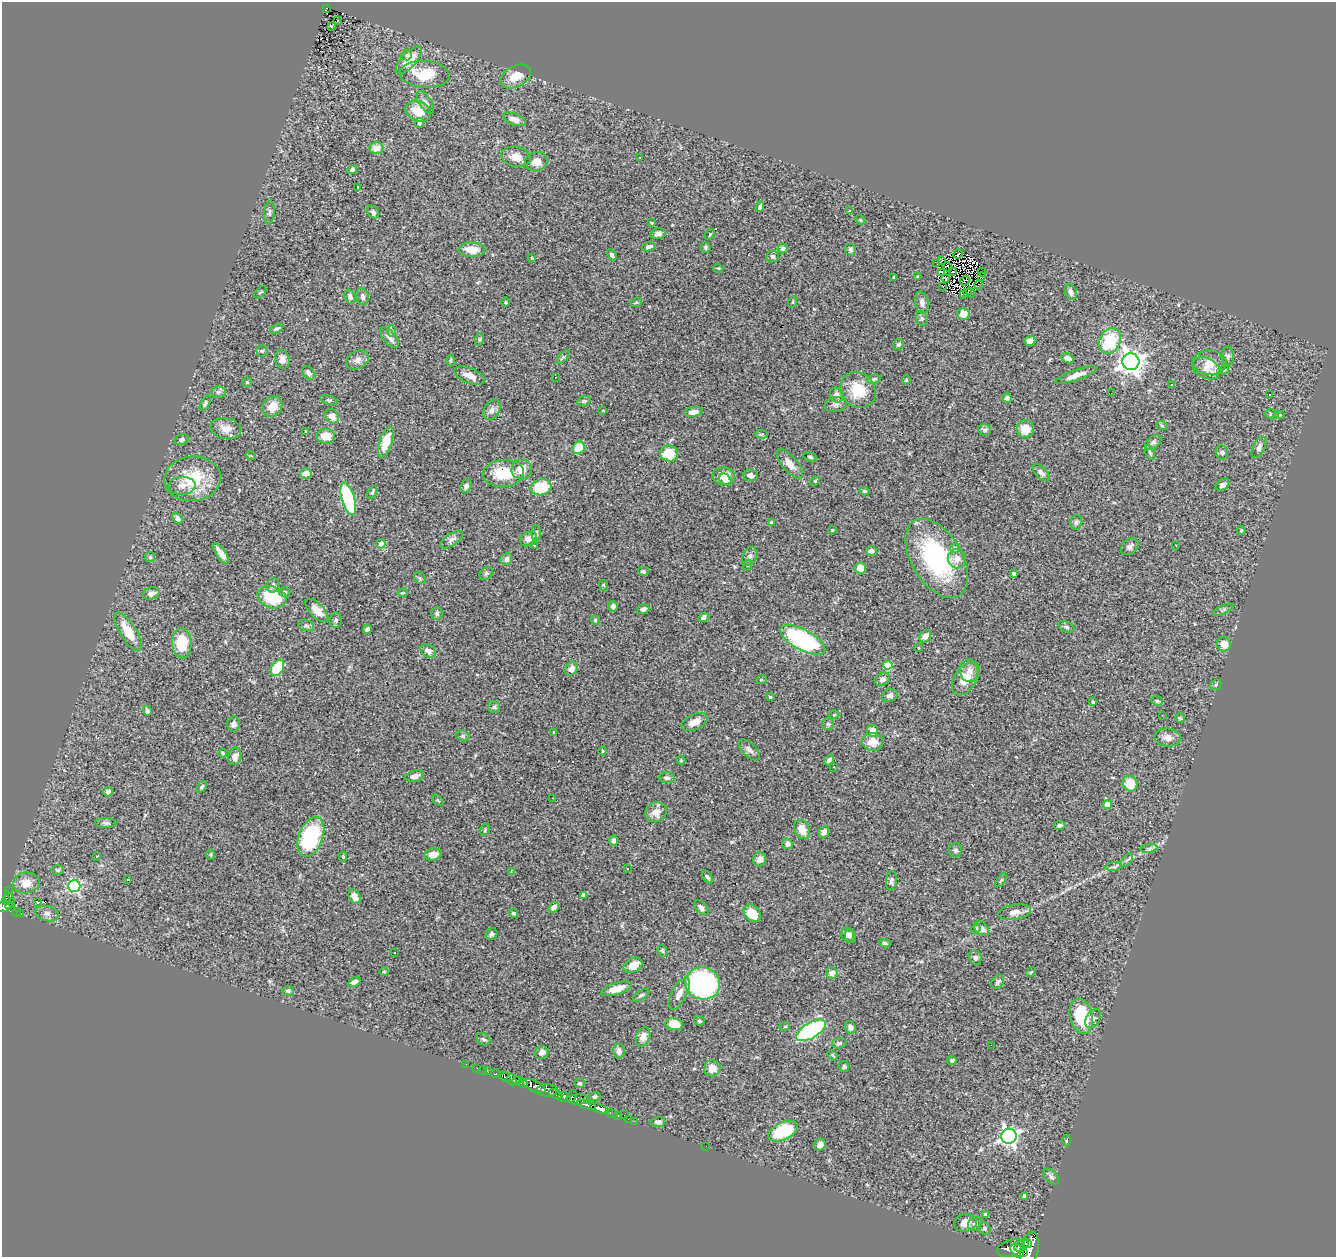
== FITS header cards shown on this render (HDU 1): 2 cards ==
NAXIS1  =                 1334
NAXIS2  =                 1255

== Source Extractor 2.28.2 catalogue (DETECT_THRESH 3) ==
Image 1334 x 1255 px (HDU 1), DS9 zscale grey, 1 PNG px = 1 image px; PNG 1338 x 1259 px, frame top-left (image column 1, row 1255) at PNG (2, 2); each listed source drawn as its Kron ellipse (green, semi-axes under 4 px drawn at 4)
Background 0.892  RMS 0.035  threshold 0.105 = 3 sigma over >= 5 px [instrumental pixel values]
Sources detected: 353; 3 with non-positive FLUX_AUTO (blend fragments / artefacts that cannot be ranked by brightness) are neither listed nor drawn; the other 350 listed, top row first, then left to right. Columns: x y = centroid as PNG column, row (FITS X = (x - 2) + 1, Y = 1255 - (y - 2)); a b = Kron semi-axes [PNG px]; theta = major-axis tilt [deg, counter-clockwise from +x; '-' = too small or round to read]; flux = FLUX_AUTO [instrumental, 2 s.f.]
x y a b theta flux
326 8 3 3 - 8.8
337 21 3 2 - 3.5
331 26 3 2 - 1.6
406 55 5 5 - 5.7
409 60 17 7 47 48
425 74 25 13 -4 84
516 76 16 10 28 35
425 102 13 6 -56 9.4
418 111 13 10 -25 43
514 119 12 5 -21 13
419 123 5 4 - 5.2
376 148 7 5 1 25
516 157 15 10 -12 25
640 157 3 3 - 9.8
536 161 11 9 9 21
352 170 5 4 - 7.9
358 188 3 3 - 4.9
760 207 5 3 - 5.7
849 211 4 2 - 1.9
373 212 7 5 -48 5.2
269 213 12 5 85 6.4
860 220 5 4 - 2.6
651 223 3 2 - 3.1
658 234 8 5 11 9.7
710 234 5 3 - 2.4
649 247 7 4 15 6.6
705 247 5 5 - 3.7
783 248 5 5 - 5.6
472 250 13 7 -1 32
850 250 6 5 - 4.5
958 254 5 2 - 5
612 255 6 4 -57 6.8
772 256 6 5 - 7
532 258 4 3 - 1.6
941 261 3 2 - 1.3
937 264 2 2 - 1.8
947 267 5 2 - 0.38
718 268 5 3 - 1.9
942 272 4 2 - 3.6
953 272 3 2 - 2
982 272 4 2 - 0.62
918 276 4 3 - 2.6
982 276 3 2 - 3
894 277 3 2 - 1.7
946 279 4 3 - 1.4
965 281 5 2 - 1.8
979 285 4 2 - 2.6
943 286 2 2 - 3
260 292 7 3 45 2.5
970 292 5 2 - 0.95
1071 292 8 5 -65 9.9
967 293 3 2 - 2.9
964 294 4 2 - 2.5
350 297 7 5 -69 7.5
363 297 8 6 -81 8.2
505 302 5 3 - 2.1
793 302 5 3 - 2.1
636 303 6 4 19 3.1
922 303 11 7 -79 12
963 314 6 6 - 24
922 318 7 6 - 4.2
276 329 7 4 27 5.5
392 331 6 4 89 3.6
390 338 12 6 -49 11
480 339 6 4 71 3
1030 341 5 4 - 20
1110 341 13 10 62 110
899 344 6 5 - 4.1
262 351 5 5 - 3.6
1228 356 9 6 -89 6.8
563 357 8 3 45 2.9
1067 358 6 4 -28 14
282 359 9 7 -74 13
357 360 12 8 29 13
451 360 6 3 89 2.6
1131 362 8 8 - 1900
1210 363 16 12 -4 29
1206 368 14 10 -27 21
1224 370 5 3 - 2.4
308 373 7 5 -50 8.5
1076 375 22 5 19 21
469 376 16 7 -21 19
555 377 3 2 - 3
874 379 7 4 8 5
906 380 4 4 - 2.4
247 382 5 4 - 2.8
1172 384 3 2 - 4.8
858 390 19 16 -51 63
218 392 7 6 - 5.6
1111 393 2 2 - 21
837 395 8 6 -59 14
1269 395 3 2 - 1.6
1007 398 5 5 - 7.4
329 400 9 4 -17 3.9
584 401 7 5 18 5
205 403 8 4 63 4.9
836 404 11 7 15 10
273 407 11 9 51 31
492 410 11 7 58 10
603 410 3 2 - 1.6
693 412 9 5 7 15
1271 414 7 5 -14 3.8
1279 415 5 4 - 3.2
332 416 8 6 -46 17
1162 426 6 3 -20 2.9
226 428 15 10 -10 23
1025 429 9 8 - 31
985 430 6 5 - 5.2
306 431 4 3 - 2.1
761 434 6 4 -5 3.5
326 436 9 7 1 27
181 440 7 5 15 5.5
386 442 16 6 72 49
1153 442 9 6 40 6.1
1259 447 12 6 64 8.7
579 448 6 5 - 47
1222 452 7 6 - 5.1
669 453 9 8 - 60
1150 453 8 4 -64 4.5
251 456 5 3 - 2.3
810 457 7 4 -16 3.6
790 464 18 7 -50 23
522 469 10 10 - 29
1041 472 10 5 -44 8.8
306 473 6 5 - 15
503 473 21 13 4 80
751 475 7 6 - 9.9
724 476 11 8 0 32
192 479 28 22 5 100
725 480 7 5 -46 15
815 481 4 4 - 2.7
1223 485 8 5 32 8.7
182 486 13 9 3 19
466 486 7 5 71 8.7
541 487 10 8 14 97
864 491 5 4 - 4.5
372 492 7 4 58 4
348 499 17 6 -73 190
177 518 6 4 -48 7.4
771 522 4 3 - 4.1
1076 522 7 6 - 6.1
832 530 4 3 - 2.2
1241 530 4 3 - 2.6
536 533 8 4 -87 6.2
452 539 13 6 34 8.8
528 539 9 6 35 13
381 544 4 4 - 17
534 545 3 3 - 7.6
1176 545 2 2 - 1.2
1130 547 10 7 42 8.8
955 548 5 4 - 17
871 551 5 5 - 7.1
221 553 12 5 -55 20
750 556 10 7 63 9.3
150 557 5 5 - 3.6
937 558 44 25 -58 280
506 559 6 5 - 9.7
957 559 10 9 - 19
748 565 5 3 - 2.1
860 568 6 5 - 30
643 571 5 4 - 5.2
486 574 7 5 42 4.8
1014 574 3 3 - 3.8
420 578 6 5 - 4.2
273 585 7 6 - 7.4
603 585 5 3 - 2
284 592 6 4 -3 4.2
151 593 8 6 17 13
403 593 5 2 - 2
272 597 15 10 -20 94
613 606 5 5 - 8.5
643 609 6 4 19 7.7
317 610 15 7 -45 25
1223 610 11 4 25 4.6
437 613 6 5 - 5.4
704 617 5 4 - 8.4
336 620 7 6 - 5.7
595 620 5 4 - 2.7
306 625 8 5 -17 5.4
1066 627 8 5 -19 5
367 629 4 4 - 4.8
128 632 22 8 -58 46
925 636 7 5 46 16
803 640 25 10 -28 290
182 643 15 9 -86 69
1224 644 7 7 - 25
918 648 3 2 - 2
428 651 8 6 -35 11
888 665 4 4 - 59
277 668 9 6 61 82
571 669 7 6 - 15
970 671 11 10 - 16
882 679 8 6 31 9.5
965 679 18 11 59 39
761 680 5 3 - 2.3
1216 685 6 5 - 3.3
890 695 8 6 19 7.9
770 697 3 3 - 2.6
1157 701 6 4 -20 3.4
1093 702 3 3 - 4.6
494 707 6 6 - 5
147 711 5 3 - 5.2
834 715 5 3 - 1.8
1162 716 3 2 - 2.2
1180 718 5 4 - 3
695 722 14 7 24 19
233 724 7 6 - 8.3
828 724 6 6 - 4.2
873 731 6 5 - 22
554 732 3 2 - 1.5
463 736 7 5 -15 4.9
1167 737 13 9 -7 17
873 742 10 9 - 24
749 750 13 6 -46 10
603 751 4 4 - 2.1
223 753 4 3 - 2.5
235 756 9 6 79 16
681 760 4 4 - 2.2
829 760 6 4 51 6.9
834 767 3 2 - 2.6
415 776 9 5 15 13
667 778 8 5 0 5.3
1130 784 8 7 - 43
202 787 7 4 53 3.7
108 792 5 5 - 8.5
553 798 2 2 - 1.5
438 800 7 2 -45 1.9
1107 805 4 4 - 43
656 812 11 10 - 21
106 823 10 5 -1 6.3
1060 825 6 4 11 5.4
802 829 10 7 -64 26
485 830 6 4 49 3.2
824 832 6 5 - 11
311 837 20 12 69 220
614 840 6 4 -89 7.2
787 844 5 5 - 8.5
1149 848 8 4 8 5
956 850 7 6 - 5.4
433 854 8 6 14 22
211 855 5 3 - 2.4
96 856 3 2 - 3.8
343 856 5 4 - 2.7
760 859 7 6 - 15
1127 860 8 4 49 5
1114 867 8 4 7 4.4
628 869 3 2 - 2.6
57 870 6 5 - 4
511 871 4 3 - 2.5
707 877 7 4 -53 4.3
128 880 3 2 - 2.2
1001 880 8 3 56 2.6
891 881 9 5 83 6.7
26 883 13 10 8 27
74 886 6 6 - 300
8 890 3 2 - 3.4
584 895 4 4 - 20
355 897 8 5 -56 13
10 899 9 4 -66 16
6 900 4 2 - 8
38 902 3 3 - 4.5
8 904 3 2 - 83
4 907 9 5 11 100
554 907 6 4 53 14
701 908 9 5 -46 9.3
16 912 4 3 - 9.9
1015 912 16 7 10 16
47 913 12 7 -14 11
513 913 4 4 - 4.3
752 913 10 7 -47 46
20 914 3 2 - 8
981 928 9 5 -43 13
976 929 5 4 - 2.9
492 934 6 5 - 4.9
847 934 7 6 - 8.9
851 936 7 5 -86 9.3
885 943 5 3 - 4.2
662 951 6 4 -68 3.3
395 952 3 3 - 15
975 958 7 6 - 5.8
633 965 10 7 28 24
384 971 5 3 - 2.1
1031 972 5 3 - 2.5
832 973 6 5 - 13
354 982 7 4 27 11
998 982 7 5 53 5.7
703 983 17 16 - 420
616 989 16 6 17 29
288 991 6 4 9 4.5
679 994 18 7 63 20
641 995 9 4 33 4.7
1081 1016 18 11 -76 120
1093 1019 10 6 58 9.2
699 1021 5 4 - 3.1
674 1024 9 6 -11 38
785 1026 5 3 - 2.1
850 1027 7 5 -67 9.2
811 1030 16 7 31 330
643 1037 10 7 70 17
483 1039 7 5 -33 4.9
839 1043 7 5 15 4.2
991 1045 2 2 - 16
619 1051 8 6 -81 11
541 1053 7 6 - 10
833 1055 6 4 -41 3.2
952 1061 4 4 - 4.1
466 1064 2 2 - 1.5
844 1066 5 5 - 4.4
477 1068 3 2 - 2.7
712 1068 8 8 - 22
482 1070 3 2 - 1.9
487 1071 4 3 - 15
496 1074 5 3 - 49
505 1077 6 3 -37 39
512 1079 6 4 -65 140
517 1080 5 4 - 64
523 1083 5 4 - 140
579 1083 5 4 - 3.2
534 1086 12 5 -25 630
547 1090 11 6 1 200
556 1094 7 3 -25 69
572 1096 7 4 64 79
565 1097 6 5 - 230
594 1097 6 4 18 5.2
578 1099 12 5 0 73
587 1105 9 3 -17 240
599 1109 10 4 -19 350
612 1113 6 2 -18 20
624 1115 3 2 - 2.6
618 1116 3 3 - 13
628 1119 2 2 - 5
634 1121 3 2 - 2.5
658 1122 7 5 2 9.1
783 1131 16 8 25 150
1009 1136 8 7 - 860
1066 1141 6 3 89 2.4
820 1144 6 5 - 17
706 1146 2 2 - 81
1051 1177 9 6 -48 6.9
1024 1196 4 4 - 9.1
986 1214 4 4 - 12
965 1223 11 9 10 21
975 1224 7 6 - 6.5
985 1229 6 5 - 4.9
1027 1243 4 3 - 190
1021 1246 7 5 34 380
1011 1248 14 8 18 770
1029 1250 18 9 78 890
1017 1251 8 5 -51 490
1023 1252 2 2 - 41
At the frame edge (FLAGS 8, measured only in part): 1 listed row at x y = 1029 1250
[3 non-positive-flux detections neither listed nor drawn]